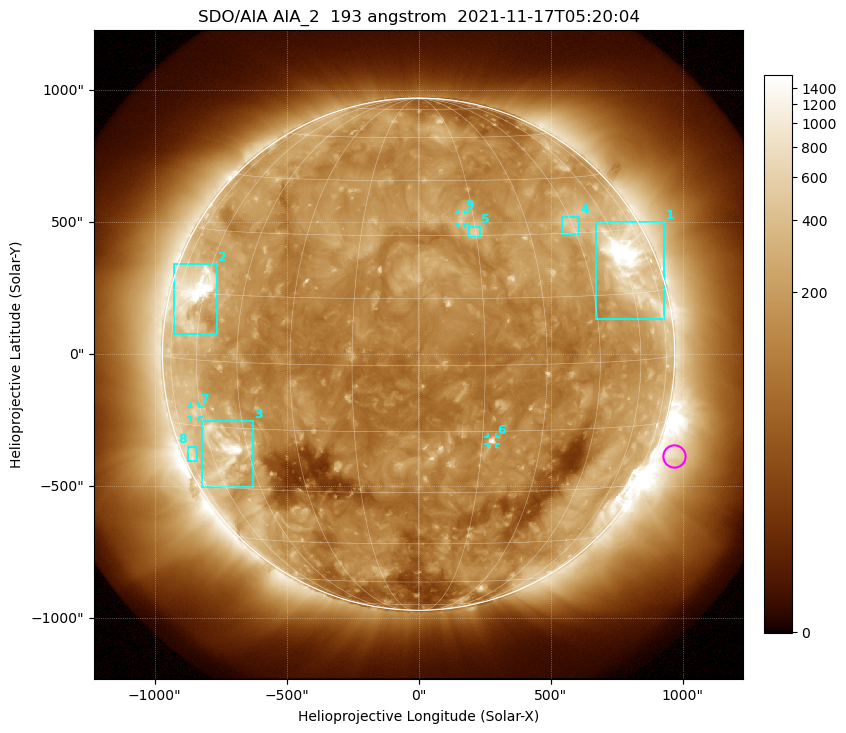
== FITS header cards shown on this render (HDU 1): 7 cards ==
TELESCOP= 'SDO/AIA '           / For AIA: SDO/AIA
INSTRUME= 'AIA_2   '           / For AIA: AIA_ATA1, AIA_ATA2, AIA_ATA3 or AIA_AT
WAVELNTH=                  193 / [angstrom] Wavelength
WAVEUNIT= 'angstrom'           / Wavelength unit: angstrom
DATE-OBS= '2021-11-17T05:20:04.843' / [ISO] Date when observation started; ISO 8
CTYPE1  = 'HPLN-TAN'           / CTYPE1: HPLN
CTYPE2  = 'HPLT-TAN'           / CTYPE2: HPLT

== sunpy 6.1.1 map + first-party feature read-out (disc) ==
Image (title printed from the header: SDO/AIA AIA_2  193 angstrom  2021-11-17T05:20:04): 1024 x 1024 px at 2.4 arcsec/px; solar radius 970 arcsec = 404 px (full disc in frame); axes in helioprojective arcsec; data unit not stated in the header (colour bar unlabelled)
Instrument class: DISC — disc imager (sunpy class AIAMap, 193 A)
Bright regions (active regions / flare kernels): reference = the median radial profile (limb darkening/brightening removed); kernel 9 px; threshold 5 sigma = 282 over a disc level ~138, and >= 1.15x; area >= 12 px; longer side >= 10 px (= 24 arcsec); searched inside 0.97 R_sun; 9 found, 9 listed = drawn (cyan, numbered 1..; 3 of them under ~33 arcsec drawn as corner ticks so the feature stays visible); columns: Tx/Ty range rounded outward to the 5 arcsec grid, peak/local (2 s.f.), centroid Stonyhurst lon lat
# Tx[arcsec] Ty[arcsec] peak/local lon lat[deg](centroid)
1 670..930 135..500 13 +61 +22
2 -930..-760 75..340 12 -65 +15
3 -820..-625 -505..-255 9.9 -54 -20
4 545..610 455..520 3.6 +44 +32
5 190..235 445..485 3.7 +15 +31
6 265..295 -340..-315 7.3 +17 -17
7 -865..-830 -240..-200 3.1 -63 -12
8 -875..-840 -405..-350 2.4 -72 -22
9 150..175 495..535 3.3 +12 +34
Off-limb structures (1.02-1.3 R_sun): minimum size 162 px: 5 found; the strongest spans PA ~225..265 deg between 1.02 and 1.3 R_sun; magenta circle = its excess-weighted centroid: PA ~250 deg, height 1.07 R_sun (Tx ~970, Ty ~-390 arcsec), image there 2.8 x the reference